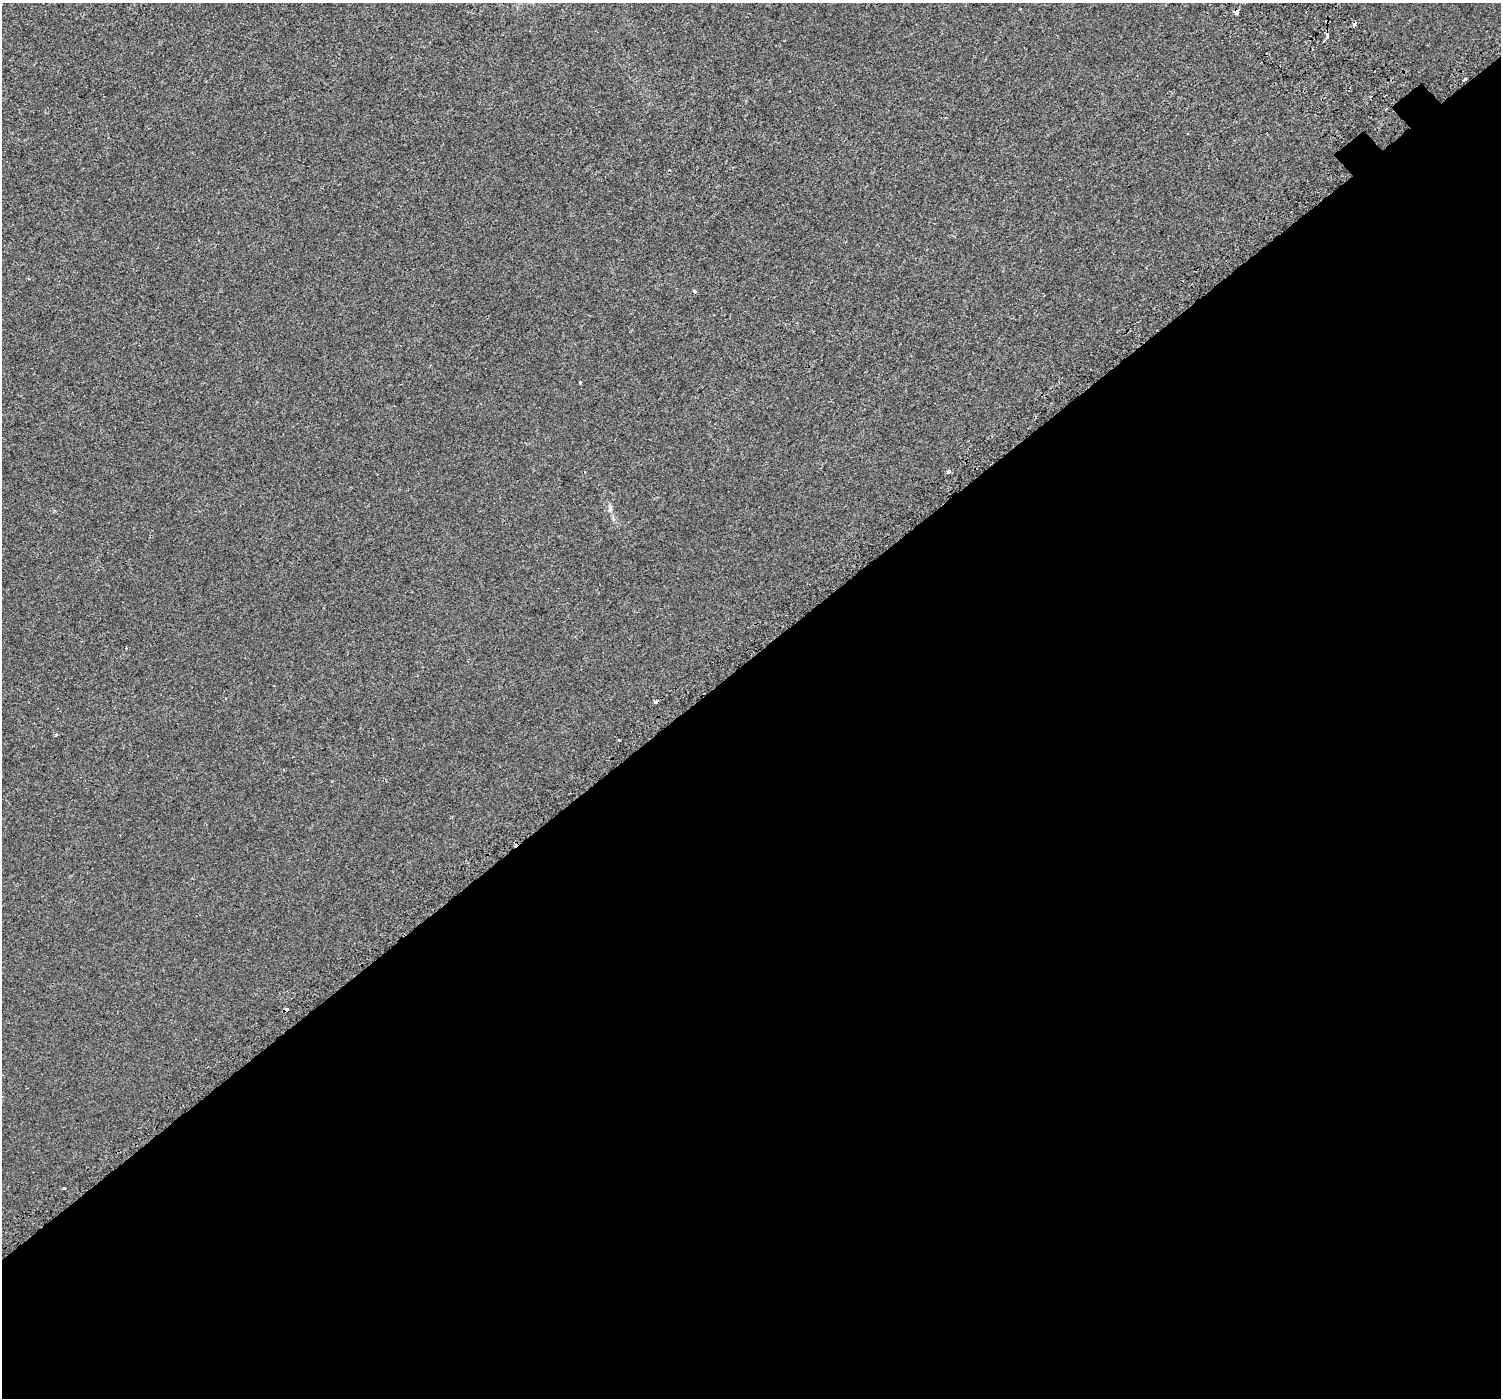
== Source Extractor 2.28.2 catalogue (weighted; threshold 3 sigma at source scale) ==
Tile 15 of 4 x 4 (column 3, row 4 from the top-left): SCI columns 3046-4544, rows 274-1669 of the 6103 x 6064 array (HDU 1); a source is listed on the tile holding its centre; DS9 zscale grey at full resolution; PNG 1503 x 1400 px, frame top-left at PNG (2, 3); no overlay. Shown black and unused: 53% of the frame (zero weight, under 2 of 3 exposures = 3% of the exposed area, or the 3 px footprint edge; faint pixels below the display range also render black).
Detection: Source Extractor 2.28.2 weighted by HDU 2 'WHT'; one run over the whole footprint, this tile lists its part. Background 0.00134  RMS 0.0056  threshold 0.0254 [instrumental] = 3 sigma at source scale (4.5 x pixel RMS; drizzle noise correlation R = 1.50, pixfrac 1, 0.0396/0.0396 arcsec/px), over >= 5 px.
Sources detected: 13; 1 cosmic-ray / hot-pixel residue — not listed; the other 12 listed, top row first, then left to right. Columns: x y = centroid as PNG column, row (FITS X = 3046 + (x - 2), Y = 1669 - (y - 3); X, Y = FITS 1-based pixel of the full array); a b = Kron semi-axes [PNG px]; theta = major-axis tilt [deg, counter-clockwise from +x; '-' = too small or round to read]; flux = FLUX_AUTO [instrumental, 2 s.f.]
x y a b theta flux
1236 12 4 3 - 10
1327 35 5 3 - 6.2
1465 79 4 3 - 2.5
1386 109 3 2 - 0.6
694 291 4 3 - 4.9
580 382 3 2 - 0.63
948 472 3 3 - 3
610 508 9 3 -85 1.2
655 702 4 3 - 4.3
56 734 4 3 - 0.59
619 740 2 2 - 0.45
286 1009 4 3 - 10
Overlapping masked pixels (flux is a lower limit): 4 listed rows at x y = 1236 12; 1465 79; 655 702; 286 1009